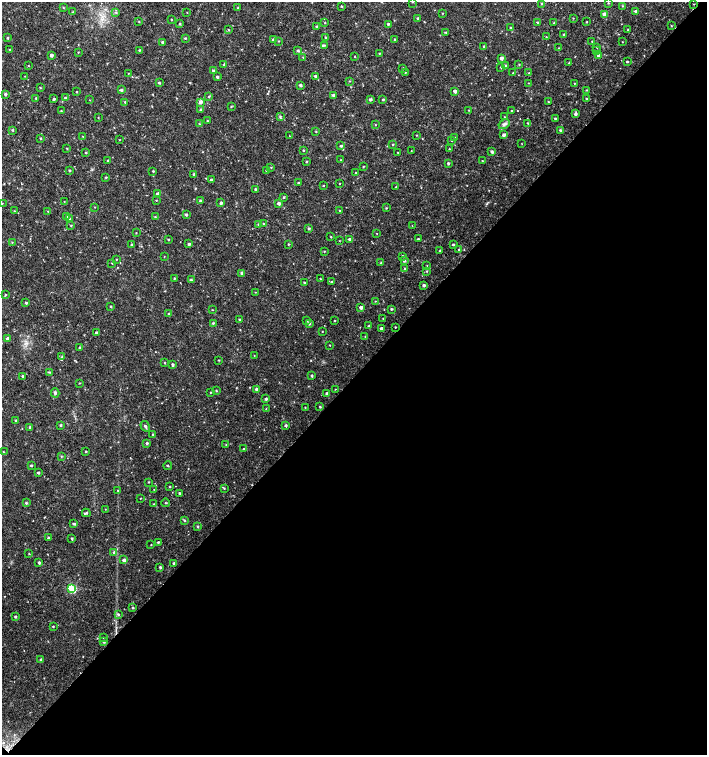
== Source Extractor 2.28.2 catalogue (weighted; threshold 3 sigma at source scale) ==
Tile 15 of 4 x 4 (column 3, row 4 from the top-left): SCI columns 3044-4453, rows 1-1506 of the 6023 x 6029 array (HDU 1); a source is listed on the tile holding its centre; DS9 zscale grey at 2 x 2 block average (1 PNG px = mean of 2 x 2 image px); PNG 709 x 757 px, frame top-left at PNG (2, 2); each listed source drawn as its Kron ellipse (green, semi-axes under 4 px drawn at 4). Shown black and unused: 50% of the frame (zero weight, under 2 of 3 exposures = <1% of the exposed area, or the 3 px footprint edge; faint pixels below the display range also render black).
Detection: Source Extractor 2.28.2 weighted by HDU 2 'WHT'; one run over the whole footprint, this tile lists its part. Background 0.0179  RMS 0.0033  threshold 0.0149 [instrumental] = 3 sigma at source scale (4.5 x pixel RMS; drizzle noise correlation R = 1.50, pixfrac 1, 0.0396/0.0396 arcsec/px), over >= 5 px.
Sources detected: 298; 1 coinciding with a brighter row at this scale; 3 inside a brighter listed object's ellipse — not listed separately; the other 294 listed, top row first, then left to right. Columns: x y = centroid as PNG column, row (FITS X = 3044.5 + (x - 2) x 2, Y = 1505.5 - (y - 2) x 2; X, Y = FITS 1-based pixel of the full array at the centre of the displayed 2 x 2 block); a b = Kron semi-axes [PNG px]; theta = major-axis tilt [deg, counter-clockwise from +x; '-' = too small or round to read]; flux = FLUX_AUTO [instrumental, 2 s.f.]
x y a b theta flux
412 2 3 2 - 0.28
541 3 3 3 - 0.76
608 3 3 2 - 0.49
694 4 2 2 - 0.36
342 6 2 2 - 0.68
622 6 4 2 - 0.49
63 7 3 2 - 0.53
238 8 2 2 - 0.65
636 11 3 3 - 2.4
72 12 3 2 - 0.44
187 12 2 2 - 0.26
116 13 3 3 - 0.71
442 13 2 2 - 0.41
604 14 3 3 - 5
417 18 3 3 - 0.86
573 18 2 2 - 0.39
171 19 2 2 - 0.49
139 21 2 2 - 0.45
537 22 3 3 - 0.68
587 22 3 2 - 0.59
325 23 2 2 - 0.47
554 23 3 2 - 0.66
180 24 3 3 - 0.75
388 24 2 2 - 1.1
671 26 3 2 - 0.51
317 27 3 3 - 1.2
510 28 2 2 - 0.5
229 30 3 2 - 0.52
628 30 2 2 - 0.7
446 32 3 3 - 0.63
563 34 3 2 - 0.5
546 37 3 2 - 0.34
7 38 2 2 - 0.76
185 38 3 2 - 0.85
326 38 2 2 - 0.62
395 39 3 2 - 0.63
273 40 3 3 - 1.1
278 41 3 2 - 0.43
592 41 2 2 - 0.5
162 42 3 2 - 1
622 42 2 2 - 0.32
324 45 3 3 - 0.66
484 47 2 2 - 0.96
597 47 2 2 - 0.37
558 48 2 2 - 0.31
10 49 2 2 - 0.3
139 50 2 2 - 0.58
298 51 3 2 - 1.1
597 51 3 3 - 0.85
78 52 2 2 - 0.41
379 53 2 2 - 0.58
51 55 2 2 - 2.7
598 56 3 2 - 1.3
303 57 2 2 - 0.33
354 57 2 2 - 0.38
501 58 2 2 - 3
627 62 2 2 - 0.77
569 63 4 2 - 0.55
519 64 3 3 - 0.58
224 65 3 3 - 0.83
29 66 3 2 - 0.36
505 66 3 3 - 1.3
501 67 2 2 - 0.5
403 68 3 2 - 0.56
213 70 3 3 - 0.89
128 73 2 2 - 0.35
405 73 2 2 - 0.36
513 73 2 2 - 0.35
529 73 2 2 - 0.58
25 76 2 2 - 0.24
316 76 3 2 - 1.6
217 77 2 2 - 1.3
350 81 3 2 - 0.38
159 83 3 2 - 0.93
529 83 3 2 - 0.34
574 83 2 2 - 0.4
300 85 2 2 - 1.6
40 88 3 2 - 0.48
121 90 3 2 - 1.5
586 90 3 2 - 0.47
455 91 3 2 - 2.8
76 92 2 2 - 0.53
5 94 3 3 - 1.3
333 95 2 2 - 1.5
209 97 3 3 - 0.63
36 98 3 2 - 0.92
65 98 3 2 - 1.3
54 99 3 3 - 1.2
370 99 3 2 - 1.7
586 99 2 2 - 0.63
90 100 2 2 - 0.28
383 100 2 2 - 0.83
125 102 3 2 - 0.57
200 102 3 3 - 2.6
548 102 2 2 - 0.44
231 106 3 2 - 0.53
201 109 3 3 - 0.95
469 110 2 2 - 0.33
61 111 2 2 - 0.39
511 111 2 2 - 0.48
576 114 3 2 - 1.7
280 116 3 3 - 0.92
504 117 2 2 - 0.35
98 118 2 2 - 0.33
555 118 3 2 - 0.8
207 121 2 2 - 0.5
528 123 2 2 - 0.58
199 124 3 2 - 0.47
375 124 2 2 - 0.41
504 124 6 4 31 1.9
12 130 3 3 - 0.8
560 130 3 3 - 1
316 132 3 2 - 0.54
416 135 2 2 - 0.43
504 135 4 2 - 2.1
83 136 2 2 - 0.26
290 136 2 2 - 0.32
40 138 2 2 - 0.66
454 138 3 2 - 0.45
119 140 3 2 - 0.29
452 140 2 2 - 0.74
393 144 3 2 - 0.59
522 144 2 2 - 0.26
341 146 3 2 - 1
67 149 3 2 - 0.51
449 149 2 2 - 0.33
303 150 2 2 - 0.72
411 151 2 2 - 0.32
492 152 3 2 - 1.4
86 153 2 2 - 0.54
398 153 2 2 - 0.49
340 160 2 2 - 0.32
108 161 2 2 - 1
482 161 2 2 - 0.41
306 162 3 2 - 0.48
448 163 3 2 - 1.1
363 167 2 2 - 0.5
271 168 3 2 - 0.43
70 171 2 2 - 0.87
153 171 2 2 - 0.77
266 171 2 2 - 0.54
356 173 2 2 - 0.5
194 174 2 2 - 1.3
106 177 3 2 - 0.65
211 180 2 2 - 1.2
298 183 2 2 - 0.73
339 184 2 2 - 0.39
323 186 2 2 - 0.4
396 187 2 2 - 0.72
255 189 2 2 - 0.86
158 194 3 3 - 2.9
284 197 2 2 - 0.8
156 200 2 2 - 0.38
64 201 2 2 - 0.3
200 201 3 2 - 0.79
2 203 2 2 - 0.37
221 203 3 3 - 1.5
279 203 3 3 - 2.2
95 207 2 2 - 0.36
386 208 3 2 - 0.54
14 211 3 2 - 0.44
48 211 2 2 - 0.35
340 211 2 2 - 0.5
186 215 2 2 - 1.2
67 216 3 3 - 1
155 217 3 2 - 0.55
69 219 3 3 - 1.1
264 224 3 2 - 0.7
259 225 3 3 - 1
412 225 2 2 - 0.56
71 226 3 2 - 0.64
309 228 3 2 - 1
136 233 3 2 - 0.35
376 233 2 2 - 0.31
331 237 3 2 - 0.38
168 239 2 2 - 0.64
350 239 3 3 - 2.4
418 239 2 2 - 0.82
339 241 3 2 - 0.32
12 242 2 2 - 0.37
189 244 2 2 - 1.2
288 244 3 2 - 0.53
131 245 2 2 - 0.88
453 245 2 2 - 1
459 250 3 3 - 0.82
324 251 3 2 - 0.47
440 251 2 2 - 0.47
164 256 2 2 - 0.31
403 256 3 3 - 1
116 259 2 2 - 0.34
404 261 3 3 - 1.2
112 263 2 2 - 0.69
381 263 2 2 - 0.64
427 266 2 2 - 0.36
404 268 2 2 - 0.52
427 271 3 3 - 0.64
242 273 3 3 - 1.6
174 278 2 2 - 0.54
320 279 3 2 - 0.5
191 280 3 2 - 0.85
304 282 3 2 - 0.79
332 282 2 2 - 0.96
424 285 3 2 - 1.6
255 292 2 2 - 0.32
5 294 3 3 - 0.58
375 301 2 2 - 0.43
26 303 2 2 - 1.1
111 306 2 2 - 0.71
361 307 2 2 - 2.8
391 309 2 2 - 0.87
212 310 3 2 - 0.3
169 314 2 2 - 0.97
383 318 2 2 - 0.36
239 319 2 2 - 0.84
306 321 3 3 - 0.93
335 321 2 2 - 0.5
213 323 3 2 - 0.94
309 323 3 3 - 1.3
369 326 2 2 - 0.57
395 327 2 2 - 0.5
381 328 2 2 - 1.4
322 332 2 2 - 0.43
97 333 2 2 - 1.7
365 336 2 2 - 0.31
8 339 3 3 - 3.1
330 345 2 2 - 0.38
80 348 2 2 - 1.1
254 356 2 2 - 0.29
62 357 3 3 - 1
219 360 2 2 - 0.55
165 363 2 2 - 0.51
172 365 2 2 - 1.5
50 372 4 2 - 0.76
23 376 3 2 - 0.82
312 376 2 2 - 1.1
79 383 3 2 - 0.4
257 389 3 2 - 1.7
335 389 2 2 - 0.35
216 391 3 2 - 0.7
210 392 2 2 - 0.45
55 393 5 4 - 1.3
327 393 2 2 - 1.4
266 399 2 2 - 1.4
320 406 3 2 - 0.61
305 407 2 2 - 0.41
266 409 2 2 - 0.35
15 420 2 2 - 0.7
61 425 3 2 - 0.95
286 425 3 3 - 1.2
145 426 5 3 - 1.3
30 427 2 2 - 0.88
153 434 3 2 - 0.83
147 443 3 3 - 1.2
226 444 2 2 - 0.4
244 449 3 2 - 0.42
86 451 2 2 - 0.67
3 452 2 2 - 0.46
61 456 3 2 - 0.6
31 465 2 2 - 0.88
168 466 4 2 - 0.64
38 473 3 2 - 0.92
148 482 2 2 - 0.45
170 486 2 2 - 0.61
224 488 2 2 - 0.49
154 489 2 2 - 0.26
118 490 3 2 - 0.55
180 493 2 2 - 1.1
140 498 2 2 - 0.31
26 503 3 2 - 0.94
166 503 4 2 - 0.58
154 504 2 2 - 0.56
105 509 2 2 - 0.3
86 513 4 2 - 1.3
184 520 3 2 - 0.99
74 524 3 2 - 1.1
197 526 3 3 - 0.88
48 538 2 2 - 1
72 538 2 2 - 0.73
158 542 2 2 - 0.9
151 545 2 2 - 0.4
114 552 3 3 - 0.92
29 554 2 2 - 0.42
124 560 3 3 - 2.6
39 563 2 2 - 1.2
174 563 2 2 - 1.6
160 567 2 2 - 1.2
72 589 3 3 - 40
133 608 3 2 - 0.77
118 614 3 3 - 1.1
15 617 2 2 - 1.3
53 627 2 2 - 0.6
103 638 2 2 - 0.37
104 642 3 3 - 1.4
41 659 2 2 - 0.76
Diffuse or blended objects may show on this block-average render without a row.